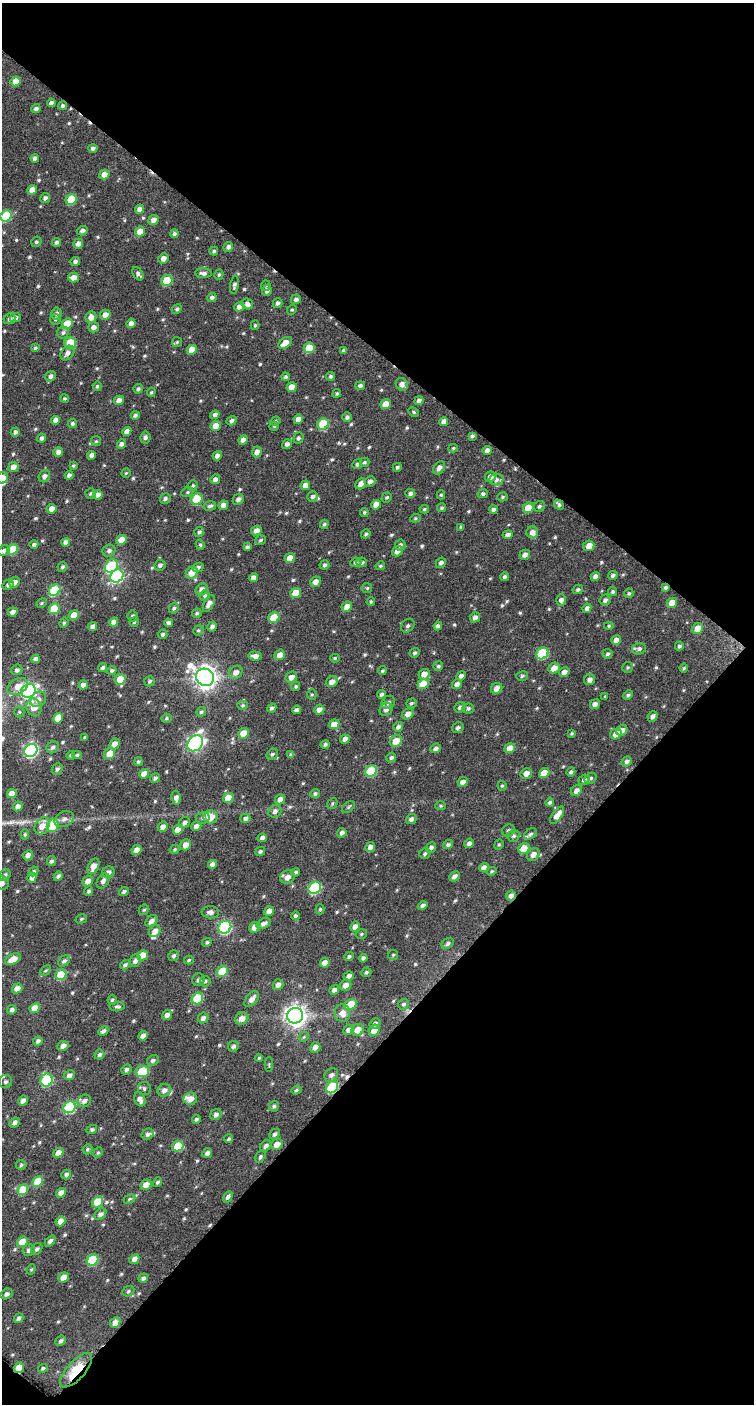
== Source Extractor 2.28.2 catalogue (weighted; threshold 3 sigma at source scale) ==
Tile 2 of 2 x 1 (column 2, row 1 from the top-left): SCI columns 759-1510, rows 65-1466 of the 1518 x 1522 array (HDU 1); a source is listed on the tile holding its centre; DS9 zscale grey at full resolution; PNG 756 x 1406 px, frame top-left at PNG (2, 3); each listed source drawn as its Kron ellipse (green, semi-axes under 4 px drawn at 4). Shown black and unused: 51% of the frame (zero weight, under 4 of 7 exposures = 3% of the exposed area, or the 3 px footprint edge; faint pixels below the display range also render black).
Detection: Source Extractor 2.28.2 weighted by HDU 2 'WHT'; one run over the whole footprint, this tile lists its part. Background 0.0672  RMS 0.0095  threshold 0.0389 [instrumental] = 3 sigma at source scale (4.09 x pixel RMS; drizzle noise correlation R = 1.36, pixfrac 0.8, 0.0396/0.0396 arcsec/px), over >= 5 px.
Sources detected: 617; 3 cosmic-ray / hot-pixel residue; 1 long thin detection or spike segment (spike, bleed or trail) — neither listed nor drawn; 8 inside a brighter listed object's ellipse — not listed separately; of the other 605, all 500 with FLUX_AUTO >= 1.15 (the completeness limit of this list) listed and drawn (105 fainter detections not listed), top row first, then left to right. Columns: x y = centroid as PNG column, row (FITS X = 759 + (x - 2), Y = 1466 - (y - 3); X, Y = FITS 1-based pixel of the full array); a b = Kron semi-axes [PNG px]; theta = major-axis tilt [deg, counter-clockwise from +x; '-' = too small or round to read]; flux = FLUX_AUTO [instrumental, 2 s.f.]
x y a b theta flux
16 81 5 4 - 11
51 103 4 4 - 2.6
63 106 4 4 - 2
36 108 4 4 - 2.7
93 148 4 4 - 2.4
35 158 4 4 - 3
104 174 5 4 - 7
32 190 5 4 - 9.1
45 198 5 5 - 2.7
71 199 6 5 - 28
140 209 5 4 - 4.8
6 216 6 5 - 42
153 220 5 5 - 4.9
82 231 5 4 - 3.1
140 232 5 5 - 12
174 234 4 4 - 2.1
36 242 5 5 - 1.5
56 242 4 4 - 2.2
78 244 5 5 - 4.6
228 247 5 4 - 3.1
214 251 4 3 - 1.5
163 258 5 5 - 4.9
75 261 4 4 - 2.5
203 273 8 5 -4 3.3
138 274 7 5 -55 2.6
219 275 5 4 - 1.6
74 277 5 5 - 6
167 281 6 5 - 31
234 285 9 4 80 2.3
266 286 5 5 - 1.4
267 291 5 4 - 3
212 298 4 4 - 2.8
296 299 5 4 - 3
278 303 5 4 - 2.6
247 304 6 5 - 3.5
239 307 5 4 - 5
177 309 5 4 - 2
292 310 5 4 - 1.2
57 313 6 5 - 2.8
105 315 5 5 - 5.4
91 317 6 5 - 5.7
15 318 5 4 - 3.4
9 319 6 5 - 2.7
55 319 5 5 - 1.6
131 323 5 4 - 4.2
67 324 5 5 - 19
255 325 5 4 - 1.3
94 327 5 5 - 3.7
63 333 6 5 - 2.5
177 342 5 5 - 1.2
70 343 6 5 - 30
285 343 7 5 35 7.8
35 348 4 4 - 1.4
309 348 5 5 - 23
192 350 5 4 - 11
344 350 4 3 - 1.9
67 353 8 6 49 3.7
50 376 5 5 - 3.2
331 376 4 4 - 1.6
286 377 4 4 - 1.9
402 384 7 6 - 4.6
97 386 5 4 - 1.4
360 386 5 4 - 2.5
292 387 5 5 - 8.6
138 389 5 4 - 1.9
151 392 4 3 - 1.2
337 393 4 4 - 1.5
65 398 4 4 - 1.3
119 400 5 4 - 5.9
419 401 5 4 - 2.9
386 404 5 5 - 10
414 412 6 4 -29 1.2
135 415 4 3 - 2.2
215 415 5 4 - 2.9
347 417 4 4 - 2.5
298 419 5 4 - 5.4
55 420 4 4 - 4.6
231 421 5 4 - 2.6
275 421 5 4 - 1.2
444 421 4 4 - 4.4
72 423 5 4 - 1.7
323 424 6 5 - 35
216 426 5 5 - 7.8
274 426 4 4 - 1.2
127 431 5 4 - 5
15 432 4 4 - 2.4
472 436 4 3 - 1.8
145 437 6 5 - 2.4
42 438 4 3 - 2
298 438 5 5 - 2.2
243 440 5 4 - 4.9
96 441 5 5 - 1.3
121 444 5 4 - 3.1
287 444 5 4 - 2.9
453 448 5 4 - 1.2
487 450 4 4 - 4.3
58 452 5 5 - 4.1
257 452 5 5 - 4.9
92 455 4 4 - 3.3
217 456 5 4 - 4.1
365 462 5 4 - 1.5
357 464 5 5 - 2.2
73 466 4 4 - 1.3
13 467 5 5 - 6.6
397 467 4 4 - 1.7
439 468 7 5 51 3.9
126 473 5 4 - 1.2
69 475 4 4 - 2.7
44 476 6 5 - 3.5
490 477 5 5 - 5.2
2 478 6 5 - 8.7
215 479 5 4 - 3.8
496 480 7 6 - 3
370 481 5 5 - 3.4
361 484 6 5 - 4.5
305 485 5 4 - 5.6
193 486 5 5 - 1.6
187 492 6 5 - 1.5
90 493 5 5 - 1.4
410 493 5 4 - 2.6
483 494 5 4 - 2.1
98 495 5 4 - 4.6
441 495 4 4 - 1.2
313 496 5 5 - 2.4
387 497 5 4 - 1.5
502 497 5 4 - 1.4
165 498 5 5 - 2.3
197 499 6 5 - 29
238 499 6 5 - 3.1
223 505 5 4 - 5.3
376 505 5 4 - 7.9
559 505 5 4 - 2
210 506 6 4 14 2.3
539 506 6 5 - 1.9
442 508 4 4 - 1.4
528 508 5 5 - 17
52 509 5 4 - 6
424 509 5 4 - 1.2
493 509 4 4 - 2.4
364 512 4 3 - 1.2
415 518 5 4 - 1.3
324 524 5 4 - 1.6
461 527 4 3 - 1.6
256 530 5 4 - 4.6
199 532 5 5 - 2.2
532 532 6 6 - 5.4
366 534 5 4 - 1.5
508 535 5 4 - 3.3
122 540 5 5 - 10
260 540 5 5 - 1.6
66 542 4 4 - 3.9
34 545 4 4 - 2.2
200 545 5 4 - 1.5
400 545 6 5 - 2.2
589 546 6 5 - 7.4
247 547 4 4 - 2
13 549 6 5 - 27
4 551 6 5 - 2.8
109 551 7 6 - 2.6
397 551 6 5 - 4.5
525 555 5 5 - 4.1
290 558 5 4 - 7.6
356 562 5 5 - 2.2
362 562 5 5 - 2.3
441 563 5 4 - 2.9
160 565 5 5 - 2.3
324 565 5 4 - 1.7
111 566 7 6 - 68
380 566 5 4 - 1.3
62 567 5 4 - 1.6
198 567 5 4 - 2.5
192 573 6 5 - 11
613 575 5 4 - 2.5
117 576 7 6 - 120
595 576 5 4 - 4.2
505 577 4 4 - 2.4
253 578 5 4 - 5.5
15 582 6 5 - 4.2
315 582 6 5 - 5.3
8 585 6 5 - 2.7
665 587 4 3 - 1.8
367 588 5 5 - 1.2
202 589 6 5 - 4.3
55 590 6 5 - 49
578 590 5 4 - 1.9
613 592 5 4 - 1.8
296 593 5 5 - 14
629 593 5 4 - 1.6
205 596 5 4 - 1.8
561 600 5 5 - 3.7
605 600 6 5 - 2.6
371 602 4 3 - 1.1
42 603 6 4 28 1.2
672 603 5 5 - 11
209 604 9 5 62 4.4
347 607 6 5 - 8
174 608 5 4 - 1.9
587 608 5 4 - 3.6
54 609 5 5 - 21
13 612 5 4 - 4.8
197 613 5 4 - 1.5
74 615 5 4 - 12
132 616 5 5 - 1.9
274 617 6 5 - 21
475 617 5 4 - 3.5
114 622 5 4 - 5
134 622 4 4 - 1.2
64 623 5 4 - 1.4
168 623 4 4 - 3.1
408 626 7 6 - 2.3
438 626 4 4 - 2.6
609 626 5 4 - 1.3
93 627 5 4 - 4.4
212 627 5 4 - 3
698 628 6 5 - 11
198 630 5 4 - 1.5
163 634 5 4 - 1.8
616 640 5 4 - 6.5
679 646 4 4 - 1.8
639 649 7 6 - 2.9
415 653 5 4 - 1.9
542 653 6 5 - 52
607 654 5 5 - 1.8
280 655 6 5 - 6.8
255 656 7 4 -5 4
335 658 5 4 - 1.2
35 659 4 4 - 3.7
438 666 5 4 - 1.5
628 667 5 5 - 1.4
103 668 4 4 - 2.1
554 668 6 5 - 7.8
684 668 4 4 - 1.2
17 670 6 5 - 2.4
112 671 5 4 - 2.1
382 671 4 4 - 1.5
236 672 7 6 - 4.9
564 672 5 4 - 5
424 674 6 5 - 6.8
461 676 5 4 - 2.9
522 676 6 4 16 1.6
205 677 9 8 - 670
291 677 6 5 - 5.5
120 679 6 5 - 14
590 680 5 5 - 3.9
150 681 5 5 - 1.7
332 682 6 5 - 5.7
423 684 6 5 - 16
457 684 5 4 - 3.7
83 685 5 4 - 3.5
18 686 11 7 28 8.1
296 686 5 4 - 1.6
497 688 6 5 - 5.2
28 691 7 6 - 230
312 694 5 4 - 1.2
381 694 5 4 - 2.3
628 695 5 4 - 1.9
605 696 4 3 - 1.2
38 699 8 7 - 4
388 702 7 6 - 2.4
411 703 5 4 - 1.6
595 704 5 4 - 4.2
243 705 5 4 - 1.3
34 707 9 7 -72 10
460 707 6 5 - 2.5
272 708 5 4 - 2.3
468 708 5 5 - 1.9
386 709 7 6 - 4.3
296 710 4 4 - 3
319 710 5 5 - 4.5
19 712 5 5 - 1.2
201 712 5 4 - 1.5
408 714 6 5 - 5.7
653 716 5 4 - 3.1
58 718 5 4 - 10
166 718 5 4 - 1.4
334 724 5 4 - 8.8
398 727 5 4 - 2.7
458 728 6 5 - 2.3
622 730 6 5 - 4.8
244 733 5 5 - 14
572 733 3 3 - 1.3
616 734 6 5 - 8
85 737 4 3 - 1.7
345 739 5 4 - 5.3
396 741 6 5 - 11
195 743 9 7 50 220
114 744 6 5 - 6.4
325 744 4 4 - 1.9
53 747 6 5 - 2.7
436 748 5 4 - 3.1
510 748 5 5 - 8.8
31 750 7 6 - 170
110 754 6 5 - 12
272 754 6 5 - 1.6
71 755 4 4 - 1.4
77 755 5 4 - 1.3
291 755 4 3 - 2.2
391 757 5 4 - 2
627 761 5 4 - 3
138 762 4 4 - 1.5
57 769 6 5 - 2.3
371 771 6 5 - 45
571 772 5 4 - 2.2
526 773 6 5 - 5.8
544 773 5 4 - 12
144 774 5 4 - 9.5
155 778 5 4 - 2.6
591 778 6 5 - 1.8
584 780 6 5 - 2.7
463 782 5 4 - 4.1
502 786 5 4 - 1.3
576 791 6 5 - 4.6
12 794 5 4 - 8.6
315 794 5 4 - 1.9
176 798 7 4 -80 4
228 798 5 5 - 13
280 799 5 4 - 4.2
550 802 4 4 - 1.9
332 803 6 4 51 1.3
18 806 5 4 - 4.3
441 806 5 4 - 1.2
348 807 7 4 37 1.5
275 811 7 6 - 3.3
557 815 10 5 55 8.2
210 817 7 6 - 15
203 818 7 6 - 2.5
245 818 5 4 - 2.8
64 819 10 7 25 3.9
411 819 5 5 - 2.8
184 823 6 5 - 2.8
42 826 9 7 61 9.1
53 826 7 5 58 33
196 826 5 4 - 4.4
163 827 5 5 - 4.4
178 830 5 4 - 11
508 830 6 6 - 2
342 833 5 4 - 2.8
25 834 5 4 - 1.3
530 834 7 5 32 2
513 836 6 6 - 2.3
262 838 4 4 - 3.3
469 843 5 4 - 3.5
186 845 6 5 - 6.4
448 845 5 4 - 2
499 845 5 4 - 1.2
370 847 5 4 - 4.4
431 848 6 5 - 2.8
175 849 5 4 - 1.3
524 849 6 5 - 20
137 850 5 4 - 6.1
260 851 5 4 - 1.9
425 854 6 5 - 1.9
533 854 7 6 - 5.4
28 855 5 4 - 4.8
51 861 5 4 - 1.9
212 864 5 4 - 4.4
94 866 8 5 66 8.1
484 868 5 4 - 4.8
34 871 5 4 - 1.8
492 871 5 4 - 1.4
108 872 6 5 - 3.8
296 872 4 4 - 1.8
5 875 6 5 - 2.4
58 876 5 4 - 2.3
454 876 6 4 42 3.6
287 877 7 6 - 6.1
32 878 5 4 - 4.7
88 881 6 5 - 5.5
103 881 8 5 62 3.4
2 883 7 6 - 2.5
315 888 7 5 42 76
89 891 5 4 - 1.8
124 891 5 4 - 1.9
511 896 5 5 - 3.7
423 906 5 4 - 3.1
320 909 5 4 - 1.3
144 910 6 4 42 1.3
269 911 5 4 - 6
210 912 9 6 -2 3.3
295 916 4 4 - 1.7
81 919 6 4 17 1.3
151 921 7 5 44 3.9
264 924 7 5 28 3.8
225 927 7 6 - 110
255 927 6 5 - 7.1
355 927 5 4 - 4.9
155 931 6 5 - 5.9
361 934 6 4 19 1.4
207 942 5 4 - 1.6
448 944 6 5 - 2.3
142 955 5 5 - 12
393 955 5 5 - 1.2
174 956 5 5 - 2
349 957 5 4 - 1.9
363 958 4 4 - 2.5
13 959 9 5 27 9.8
189 960 5 3 - 1.4
64 961 6 5 - 2.2
135 961 6 5 - 3.7
325 963 5 4 - 7.2
125 965 5 4 - 2.3
45 971 6 4 43 1.3
222 971 6 5 - 23
366 972 5 4 - 1.7
61 975 5 5 - 32
349 976 5 4 - 3.7
199 980 6 6 - 2.7
205 981 5 5 - 1.6
278 985 6 5 - 4.2
346 985 6 5 - 5.2
17 988 5 4 - 5.9
334 990 5 4 - 3.4
197 998 6 5 - 34
252 999 9 5 49 5.5
112 1000 5 4 - 1.4
351 1004 6 5 - 19
403 1004 5 5 - 1.9
117 1007 7 4 4 2.1
35 1008 5 4 - 13
12 1010 5 4 - 2.4
342 1013 9 8 - 6.4
167 1015 5 4 - 4.1
295 1016 8 7 - 600
203 1018 6 5 - 3.3
242 1018 7 6 - 6.5
375 1023 6 5 - 2.8
349 1030 5 4 - 4.2
358 1030 6 5 - 9.4
374 1030 6 5 - 8.2
103 1031 5 4 - 2.5
143 1036 5 4 - 4.4
304 1037 5 4 - 1.2
38 1041 5 4 - 2.5
63 1046 6 5 - 3.8
233 1046 5 5 - 2.5
315 1047 5 4 - 4.6
99 1055 5 4 - 2.1
259 1058 4 4 - 1.2
153 1060 6 5 - 2.4
269 1065 7 4 89 1.2
126 1069 5 5 - 2.3
142 1072 7 5 6 40
69 1075 6 5 - 3.5
331 1075 7 6 - 3.1
47 1080 6 6 - 78
5 1082 6 6 - 2.6
332 1087 6 5 - 65
144 1088 6 6 - 2.1
164 1090 7 6 - 4.6
296 1090 5 4 - 1.4
140 1099 7 5 -66 4.5
190 1099 7 6 - 8.1
23 1101 5 4 - 4.1
84 1101 7 6 - 4.1
274 1106 5 5 - 1.9
69 1107 6 5 - 68
216 1114 6 5 - 3.1
196 1119 4 4 - 2.1
15 1123 5 4 - 3.2
92 1130 5 4 - 1.9
148 1134 6 5 - 2.7
275 1134 6 5 - 2.6
229 1139 5 4 - 1.6
277 1144 6 5 - 7.2
178 1146 6 5 - 22
266 1146 6 4 42 3.5
88 1149 5 4 - 1.6
58 1153 5 4 - 9.4
98 1153 5 4 - 1.5
207 1153 5 4 - 3.2
260 1157 6 4 59 2.1
21 1165 5 4 - 1.5
66 1175 5 4 - 2.3
38 1182 6 5 - 21
157 1182 5 4 - 2
146 1185 6 5 - 8.4
23 1190 6 5 - 21
61 1193 5 4 - 6.1
228 1197 6 4 58 2.6
129 1199 6 4 28 1.4
98 1202 6 5 - 27
100 1214 6 5 - 3.8
60 1221 5 4 - 5.7
50 1241 6 4 48 2.7
22 1242 6 5 - 11
37 1249 6 5 - 2.4
29 1250 6 5 - 3.3
134 1259 5 4 - 4.5
93 1260 6 5 - 50
31 1269 5 4 - 1.2
63 1277 5 4 - 6.9
143 1278 5 4 - 2.5
128 1291 6 5 - 1.7
6 1294 6 5 - 2.9
19 1318 5 4 - 2.9
115 1323 5 4 - 6.5
61 1341 5 4 - 2.2
19 1368 5 4 - 12
43 1368 5 4 - 1.3
76 1370 22 9 48 36
Overlapping masked pixels (flux is a lower limit): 5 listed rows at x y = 665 587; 511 896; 332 1087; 19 1368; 76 1370
Isophote crosses this tile's border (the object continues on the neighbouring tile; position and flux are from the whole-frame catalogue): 3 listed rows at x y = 6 216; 2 478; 2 883